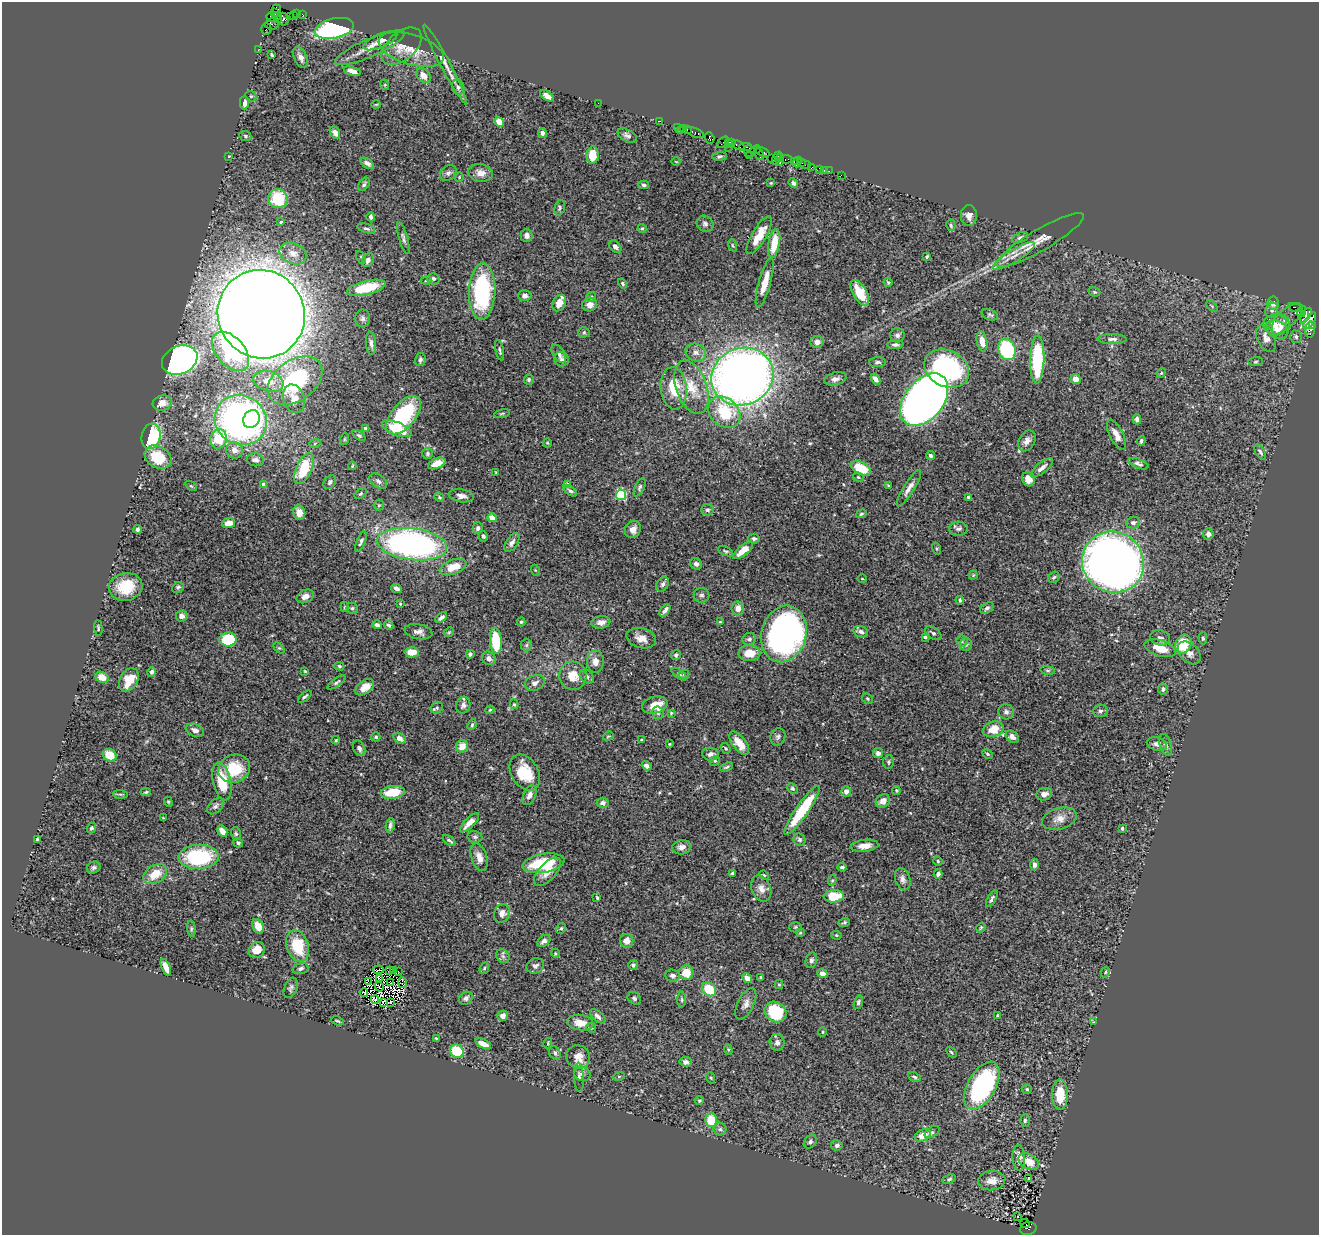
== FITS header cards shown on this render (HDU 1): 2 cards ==
NAXIS1  =                 1317
NAXIS2  =                 1233

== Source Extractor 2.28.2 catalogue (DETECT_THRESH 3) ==
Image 1317 x 1233 px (HDU 1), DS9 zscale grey, 1 PNG px = 1 image px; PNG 1321 x 1237 px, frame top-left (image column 1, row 1233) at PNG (2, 2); each listed source drawn as its Kron ellipse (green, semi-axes under 4 px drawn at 4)
Background 0.629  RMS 0.023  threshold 0.0678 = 3 sigma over >= 5 px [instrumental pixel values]
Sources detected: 475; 2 with non-positive FLUX_AUTO (blend fragments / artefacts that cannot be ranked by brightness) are neither listed nor drawn; the other 473 listed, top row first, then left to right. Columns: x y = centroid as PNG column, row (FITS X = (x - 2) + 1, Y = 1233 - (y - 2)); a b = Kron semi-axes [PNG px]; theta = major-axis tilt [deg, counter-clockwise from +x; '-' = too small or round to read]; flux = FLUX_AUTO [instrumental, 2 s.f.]
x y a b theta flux
277 9 5 3 - 170
274 13 3 3 - 260
297 13 4 2 - 90
302 14 3 2 - 35
293 15 3 3 - 21
277 16 5 3 - 620
290 16 2 2 - 25
271 17 4 2 - 39
283 19 6 6 - 260
278 20 3 3 - 400
272 24 7 5 9 880
334 28 20 10 12 280
266 29 6 5 - 120
380 41 18 6 24 12
401 46 24 14 40 21
370 48 38 9 24 21
259 49 2 2 - 14
411 49 34 15 -17 33
272 55 4 3 - 2
301 57 11 6 -65 7.7
445 64 45 5 -62 17
352 71 9 4 -16 11
423 76 8 6 -46 12
385 85 5 3 - 1.4
458 87 8 6 -80 3.9
251 96 6 5 - 2.3
547 96 7 4 -33 8.1
244 103 6 4 89 10
598 103 2 2 - 26
376 104 5 3 - 1.4
659 121 3 2 - 43
499 122 5 4 - 22
677 127 2 2 - 27
683 128 2 2 - 39
687 130 3 3 - 46
681 131 3 2 - 68
695 132 10 3 -20 170
335 133 6 5 - 9.5
542 133 5 4 - 6
627 135 10 5 -30 4.7
245 136 6 5 - 2.4
710 138 6 4 -71 220
723 142 7 2 45 55
728 143 4 3 - 95
731 143 4 3 - 57
738 145 7 3 -28 180
728 147 2 2 - 44
746 147 6 2 -1 190
756 150 5 4 - 45
749 151 6 5 - 340
763 152 7 3 -23 140
759 154 7 4 -60 100
592 155 8 6 88 31
749 155 2 2 - 43
229 156 3 2 - 0.98
720 156 7 4 4 2.6
780 157 3 2 - 69
771 158 2 2 - 40
777 158 7 3 66 120
786 159 6 3 11 97
794 161 2 2 - 51
676 162 4 2 - 1.1
779 162 2 2 - 19
797 162 5 3 - 62
367 163 7 4 -36 6.1
801 163 3 2 - 85
805 164 6 3 -11 110
811 168 4 2 - 26
820 169 4 3 - 52
824 170 3 2 - 27
829 171 2 2 - 13
448 173 9 7 37 4.5
481 173 12 9 -8 13
841 175 2 2 - 11
459 177 5 3 - 1.2
771 183 4 3 - 1.2
793 183 5 4 - 3.8
364 184 7 4 55 3.6
644 185 5 4 - 3
278 199 9 9 - 67
560 208 8 5 74 3
969 216 10 8 -90 8.9
371 217 4 3 - 4.8
281 222 3 3 - 1.6
705 224 9 7 -39 4.8
951 225 6 4 -77 2.4
366 228 9 4 -16 3.6
642 229 4 4 - 1.9
759 235 21 7 59 24
527 236 6 6 - 7.4
1020 237 8 5 21 4.2
403 238 16 4 -74 5
1040 240 50 10 30 29
774 243 15 5 80 35
733 245 6 4 -70 2.2
615 247 7 5 -46 6.4
293 253 14 10 -23 13
1014 256 24 6 31 17
361 257 7 4 -65 2.1
927 257 4 3 - 2
368 260 7 5 61 7
433 279 6 5 - 5
426 281 5 3 - 1.8
888 282 5 3 - 1.9
622 283 5 4 - 2
765 283 26 6 75 24
366 288 19 7 13 59
482 292 28 13 87 180
1094 292 6 4 -20 2.1
860 293 14 6 -60 34
525 296 7 5 3 5.6
591 297 5 4 - 1.9
559 303 8 6 61 16
1273 303 6 5 - 7.2
590 305 7 7 - 10
1212 306 7 4 -45 2.2
1295 307 7 3 -18 150
1272 310 8 6 63 4.6
1302 312 6 3 65 69
261 314 45 43 -56 6500
990 315 8 5 -21 3.2
1306 315 9 3 58 440
362 318 8 7 - 4.9
1285 319 22 9 41 11
1310 321 9 4 57 600
1275 325 12 11 - 16
1312 325 4 3 - 120
1281 327 12 8 85 11
1310 329 8 4 85 180
1277 330 12 8 -31 11
584 332 5 5 - 2.3
897 335 7 7 - 4.9
1296 337 6 6 - 3.4
1266 338 14 8 -66 13
1112 339 14 5 0 6.3
982 341 10 5 -79 15
817 342 6 6 - 7.7
371 343 11 5 -85 6
895 345 8 4 2 4.3
1007 349 11 8 -71 140
500 350 10 3 -78 2.7
231 351 23 14 -49 110
696 353 10 8 -22 8.1
559 354 10 5 -56 5.2
420 359 6 5 - 3.7
561 359 7 7 - 4.4
180 360 18 14 24 640
1037 360 24 7 89 130
877 362 8 5 2 3.5
1256 362 7 3 1 2.1
947 368 23 18 -27 230
1161 373 5 4 - 1.7
742 376 31 28 24 1500
835 379 11 6 13 7.4
875 379 6 4 -54 6.2
1076 379 5 5 - 9.7
529 380 5 5 - 2.7
268 381 15 10 -17 23
295 381 30 20 36 140
691 387 27 15 -71 38
674 388 21 13 -84 42
294 399 14 10 -73 14
924 400 30 19 52 1600
162 403 9 7 16 14
724 412 18 14 -42 63
502 413 8 3 11 1.9
404 415 23 12 50 140
251 419 9 8 - 66
1137 419 5 4 - 5.8
241 420 27 24 -33 700
365 429 4 3 - 2.9
397 429 16 6 -22 45
359 435 7 4 -37 2.7
1116 435 16 6 -63 12
151 436 13 9 77 120
219 439 10 8 72 97
345 439 6 4 71 1.7
1027 441 11 8 61 9
1141 441 5 3 - 2.8
315 443 6 3 19 2
547 443 4 4 - 1.5
234 450 8 8 - 14
1260 452 8 4 -57 3.6
428 454 5 5 - 3
930 455 4 4 - 4
158 457 14 11 -32 50
255 460 8 6 -10 7.9
437 463 9 5 24 22
1138 464 11 4 -20 4.5
352 466 4 3 - 1.4
304 468 17 7 65 68
861 468 10 6 -26 43
1042 468 14 5 39 7.4
496 472 3 2 - 1.2
858 477 6 4 -29 2.2
1028 479 7 6 - 12
378 481 10 6 -38 5.3
330 482 7 5 51 3.7
264 485 4 3 - 17
567 485 4 3 - 11
888 485 4 3 - 1.4
191 486 6 3 -35 1.5
640 487 10 4 65 3.3
909 488 21 5 58 9.9
570 491 8 4 -36 3.2
360 494 6 4 38 2.1
621 495 5 5 - 120
461 496 13 6 -9 7.8
439 497 5 4 - 2
968 497 4 3 - 2.1
379 505 5 5 - 2.4
707 510 6 5 - 4.2
299 513 7 6 - 13
861 514 5 4 - 2
492 518 4 4 - 29
229 523 6 5 - 15
1133 523 7 6 - 5
478 528 6 5 - 4.7
138 529 4 4 - 3
633 529 9 7 58 9.5
958 529 9 7 -2 5.5
1208 534 5 5 - 5.6
483 536 5 4 - 2.9
754 539 6 5 - 4
361 542 11 4 68 3.8
512 543 11 5 57 5.9
412 544 35 16 -7 530
937 549 6 3 -71 1.8
743 550 12 5 40 20
725 551 8 4 -25 2.7
1113 562 31 30 - 1700
696 564 6 5 - 5.7
453 567 14 7 20 29
535 570 5 3 - 1.3
973 575 4 4 - 1.6
1054 577 6 5 - 2.8
862 579 5 3 - 1.1
663 584 8 6 59 3.9
126 587 17 14 12 45
178 587 6 5 - 2.7
397 588 5 4 - 6.2
701 595 8 7 - 4.3
305 596 9 6 24 8.8
960 600 4 3 - 2.4
400 604 3 2 - 1.4
345 607 5 4 - 1.7
352 608 6 5 - 3.1
738 608 7 6 - 9.8
987 608 7 5 38 3.8
665 610 7 3 54 4.6
182 616 6 5 - 5.7
441 618 7 4 36 4.6
521 622 4 4 - 2.3
601 622 9 6 8 9.5
720 622 4 4 - 1.6
377 625 5 3 - 4
389 625 5 4 - 3.1
98 628 8 2 -85 1.8
418 632 14 7 -11 8.2
449 632 5 4 - 1.8
861 632 7 5 -20 5.5
933 633 9 5 -34 3.2
784 634 29 22 75 530
925 637 3 3 - 3.1
641 638 15 10 -15 16
1160 638 10 7 -15 5.4
1203 638 6 4 -90 2.9
228 639 8 7 - 63
749 639 7 6 - 3.7
496 641 13 6 -84 60
962 641 6 5 - 3
966 644 6 6 - 4.5
1183 644 9 8 - 46
526 645 6 6 - 2.7
279 648 6 4 -43 2
1160 648 16 8 -18 26
412 652 7 5 -2 18
749 653 11 8 1 22
1189 653 13 9 -43 10
470 654 4 3 - 2.7
676 655 5 4 - 3.3
489 658 7 6 - 5.4
595 662 11 8 89 11
339 666 5 4 - 2.3
1048 670 7 4 -8 2.1
305 671 3 3 - 1.5
152 672 5 4 - 3.8
679 674 9 4 -35 3.2
684 674 5 3 - 1.7
573 676 14 13 - 24
587 676 8 6 -44 4.2
102 677 7 5 -24 15
129 680 13 9 59 35
336 682 10 4 35 3.2
535 683 10 7 23 7.6
365 687 10 6 36 16
1163 689 5 5 - 3.5
305 697 8 4 40 2.8
867 699 6 5 - 2.4
514 704 5 4 - 1.9
463 705 8 7 - 5.3
655 705 13 8 14 26
437 708 6 5 - 2.9
490 710 4 3 - 1.6
1100 711 7 6 - 4.6
1006 712 8 7 - 5
658 713 6 5 - 3.3
671 713 4 4 - 1.7
472 725 5 4 - 2
993 729 10 7 16 25
195 730 9 6 -21 6.8
608 736 5 4 - 1.8
376 737 4 4 - 2.2
778 737 9 7 70 4.3
1012 737 7 5 -41 5.8
399 738 6 5 - 7.6
336 740 4 4 - 1.6
641 740 4 3 - 1.9
739 743 14 6 -52 23
669 744 4 3 - 1.3
1157 744 10 6 -14 7.5
1166 745 11 6 -74 6.1
462 746 6 6 - 18
359 748 8 5 -63 5.3
726 748 6 4 -53 2.2
878 753 5 5 - 5
711 754 8 6 -5 7.1
988 754 6 4 -29 2.4
109 755 7 6 - 32
715 761 5 4 - 2.3
888 762 7 5 80 2.7
647 766 5 4 - 6
726 767 7 3 20 2.2
234 769 16 14 18 53
525 773 19 13 -59 46
222 781 19 9 -78 42
792 788 6 4 -44 2.8
896 790 4 3 - 1.7
846 791 5 5 - 7.7
146 792 5 4 - 2.2
393 792 12 6 8 38
120 794 7 4 -1 2.4
1044 794 8 6 14 7.3
529 795 10 6 66 7.9
883 801 7 6 - 9.9
168 802 5 4 - 1.8
603 803 6 5 - 4.9
215 806 10 6 45 4.7
802 810 29 6 55 75
163 818 3 2 - 1.5
1059 819 18 10 15 15
470 823 13 4 45 13
390 825 7 4 78 4
91 828 5 4 - 3.4
1122 828 3 3 - 2.2
222 831 6 4 -59 13
236 834 7 5 -75 2.5
475 837 7 5 -12 3.5
37 839 3 3 - 1.9
449 840 7 3 -37 3.1
799 840 6 5 - 3.3
238 843 5 4 - 2.5
864 846 14 6 6 14
682 847 9 7 12 8.6
199 857 20 12 2 140
479 857 14 7 -72 12
938 861 5 4 - 1.8
544 863 21 9 9 68
1034 864 6 4 90 5.7
94 867 7 6 - 3.5
842 867 4 3 - 3.2
547 872 17 8 48 16
732 873 4 3 - 1.9
155 874 13 8 32 29
938 874 4 4 - 4.6
764 875 5 3 - 1.5
903 879 11 7 -73 7.2
832 880 5 4 - 1.8
761 888 13 9 -68 11
834 896 10 6 4 44
597 898 4 3 - 1.9
992 899 9 3 61 3.3
502 913 9 8 - 10
844 922 6 4 18 2.5
258 926 8 5 -61 18
796 927 6 5 - 2.6
981 927 5 4 - 1.9
561 928 6 4 63 2.3
191 929 8 4 -83 2.6
800 933 3 3 - 1.3
836 935 5 4 - 2.2
544 941 7 5 35 5.8
627 941 7 6 - 10
297 946 16 11 -72 58
257 950 8 7 - 20
555 953 4 3 - 1.3
503 956 7 6 - 4.4
811 960 8 5 76 3.7
633 965 5 4 - 3.6
535 966 9 7 23 5.5
166 967 9 4 -66 12
301 968 8 5 17 4.7
484 968 6 4 68 2.4
378 970 5 3 - 0.24
390 970 4 2 - 1.1
393 970 3 2 - 2.3
398 971 2 2 - 0.68
1105 972 6 4 62 1.9
686 973 7 7 - 25
822 973 5 4 - 7.8
673 976 7 6 - 5.2
761 977 4 3 - 1.6
747 978 5 4 - 8.8
379 979 3 2 - 1.9
368 981 3 2 - 2.4
402 982 5 3 - 0.31
390 983 2 2 - 1.1
779 984 4 4 - 1.6
379 987 5 2 - 1.5
291 988 11 6 68 4.3
709 989 8 6 -40 46
364 993 4 2 - 1.6
466 998 7 6 - 4.9
634 998 7 5 -36 4.3
375 999 4 2 - 0.76
682 1000 8 4 -90 2.5
384 1002 3 2 - 0.38
391 1002 3 2 - 2.2
858 1002 7 4 74 3.2
746 1004 17 8 64 10
775 1012 11 10 - 82
998 1015 4 2 - 1.4
503 1016 5 5 - 7
598 1016 9 5 -40 5
338 1021 6 2 -23 1.9
1093 1022 4 3 - 1.1
580 1023 13 7 -9 20
591 1028 5 4 - 2.2
822 1032 4 3 - 1.5
436 1038 3 3 - 1.5
777 1042 8 7 - 7
548 1043 5 3 - 1.3
483 1044 8 4 -23 11
728 1050 5 4 - 1.9
457 1051 7 6 - 62
951 1052 6 4 -49 2.1
555 1053 7 5 -63 3.9
578 1057 12 11 - 18
686 1062 6 5 - 4.3
582 1074 8 7 - 4.3
619 1076 6 3 19 1.6
579 1077 14 5 -86 4.9
914 1077 7 3 -25 2.3
711 1078 6 3 -71 1.6
982 1086 26 14 61 220
1027 1089 5 4 - 2.2
1060 1095 15 8 -90 39
699 1100 4 4 - 2.1
711 1120 7 6 - 33
1025 1120 6 4 88 2.8
720 1129 6 6 - 4.1
932 1132 8 5 34 3.2
923 1135 8 5 24 16
810 1142 7 5 52 3.8
837 1145 6 5 - 4.3
1019 1158 13 6 -87 12
1029 1161 11 7 -28 21
949 1179 7 4 23 2.8
1028 1179 3 3 - 2.1
992 1181 13 9 5 13
1017 1217 3 2 - 1.9
1025 1223 5 3 - 110
1028 1229 8 6 13 450
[2 non-positive-flux detections neither listed nor drawn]